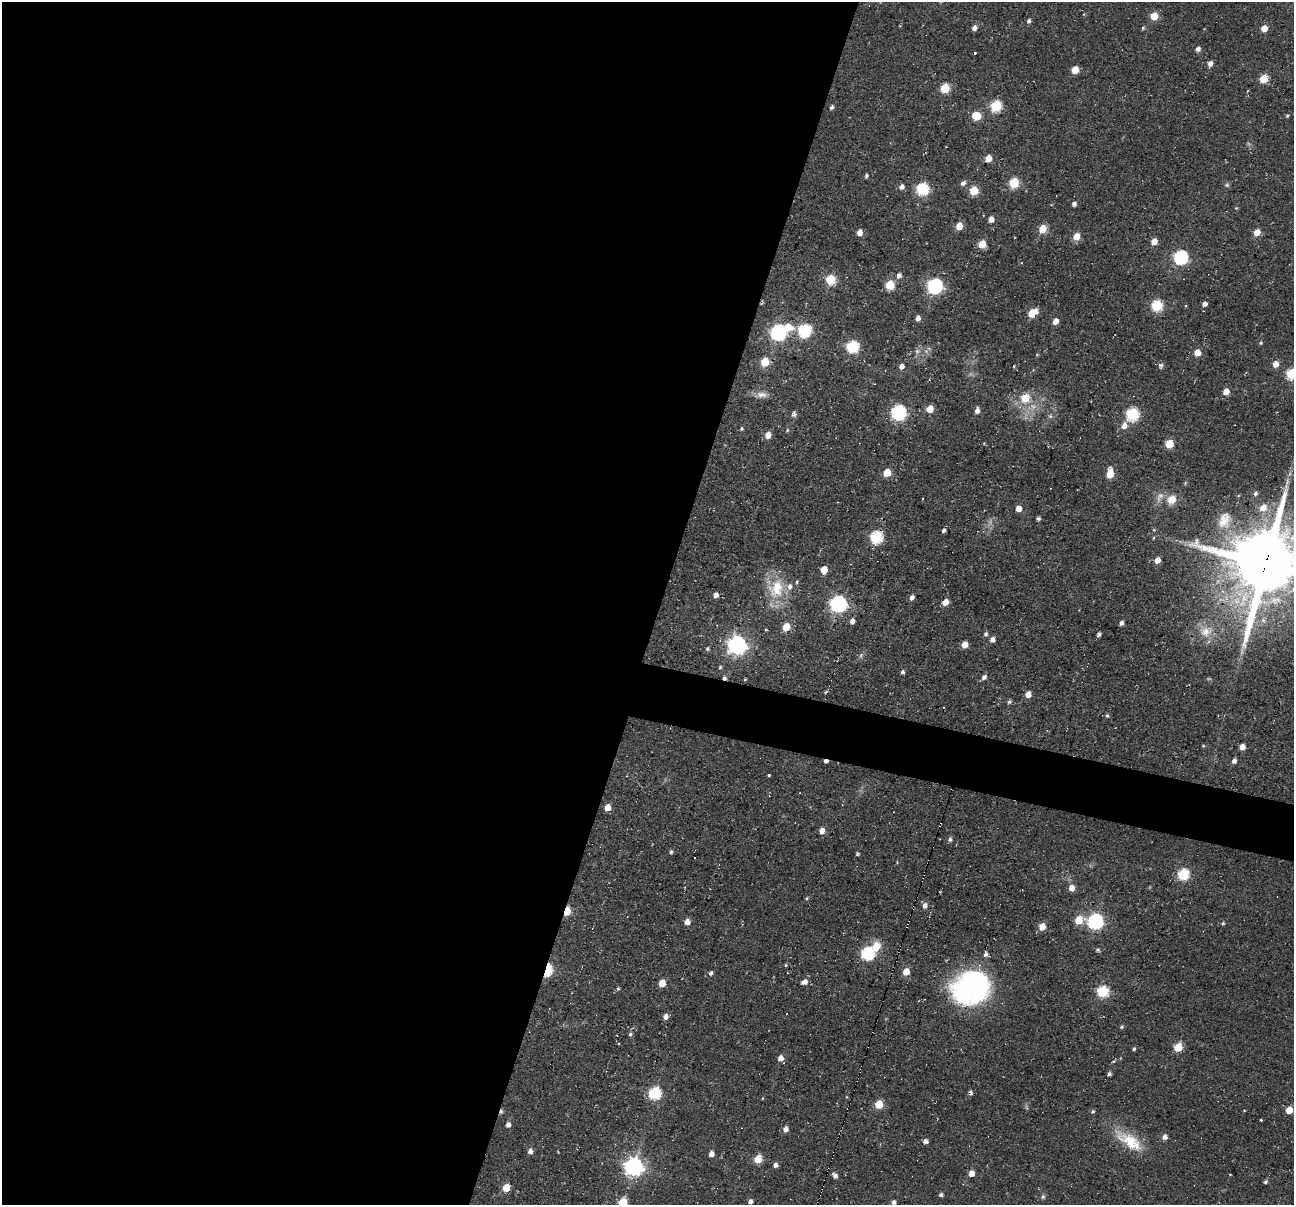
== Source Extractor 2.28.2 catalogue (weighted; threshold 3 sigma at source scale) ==
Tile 5 of 4 x 4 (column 1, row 2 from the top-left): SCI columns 7-1298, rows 2569-3771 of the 5174 x 5222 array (HDU 1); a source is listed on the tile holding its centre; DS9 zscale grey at full resolution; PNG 1296 x 1207 px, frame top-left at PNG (2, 2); no overlay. Shown black and unused: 54% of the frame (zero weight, under 2 of 3 exposures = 2% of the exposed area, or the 3 px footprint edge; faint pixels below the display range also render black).
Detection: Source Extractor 2.28.2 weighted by HDU 2 'WHT'; one run over the whole footprint, this tile lists its part. Background 0.0471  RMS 0.008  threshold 0.0362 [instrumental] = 3 sigma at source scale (4.5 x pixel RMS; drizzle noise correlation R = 1.50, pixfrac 1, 0.05/0.05 arcsec/px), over >= 5 px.
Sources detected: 191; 6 too faint to see at this stretch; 1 inside a brighter object's white glare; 5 cosmic-ray / hot-pixel residue — not listed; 2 inside a brighter listed object's ellipse — not listed separately; the other 177 listed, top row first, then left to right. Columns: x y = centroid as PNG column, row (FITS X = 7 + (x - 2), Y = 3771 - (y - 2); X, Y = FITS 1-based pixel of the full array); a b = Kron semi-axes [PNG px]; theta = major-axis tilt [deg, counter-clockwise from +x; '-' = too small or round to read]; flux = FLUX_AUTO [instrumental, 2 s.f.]
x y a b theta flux
1154 16 5 5 - 18
1029 21 5 4 - 2.2
974 28 5 5 - 3.8
1143 28 5 4 - 1.2
1264 28 5 5 - 9.8
1198 49 6 5 - 3
975 53 3 2 - 0.81
1210 63 6 5 - 4.2
1075 70 5 5 - 16
1263 79 6 5 - 25
945 88 6 5 - 35
996 106 6 6 - 64
831 107 5 4 - 2.1
976 116 7 6 - 22
1287 116 4 4 - 0.93
988 158 5 5 - 11
866 176 5 4 - 1.4
963 183 8 6 27 2.9
1014 183 6 5 - 45
1227 185 7 6 - 1.7
901 187 6 6 - 3.7
922 189 6 6 - 97
974 191 6 5 - 27
1074 204 4 4 - 3
991 219 5 5 - 6.1
959 226 5 5 - 14
1042 229 6 5 - 21
859 232 5 5 - 7.5
1257 232 6 5 - 11
1076 236 6 5 - 15
1154 241 5 5 - 9.5
982 244 5 5 - 19
1180 257 7 6 - 150
899 275 8 7 - 3.3
830 280 6 6 - 39
889 285 6 5 - 33
935 286 7 7 - 200
1204 304 5 4 - 3.6
1157 305 6 6 - 69
1032 313 8 5 32 20
918 318 5 4 - 4.2
1055 321 6 5 - 7.1
787 327 10 8 -8 16
804 330 7 6 - 110
778 332 7 7 - 210
1261 343 5 4 - 1.3
852 347 6 6 - 91
917 351 8 8 - 3.4
1197 353 5 5 - 11
1037 355 5 3 - 0.78
765 362 6 5 - 23
1275 364 5 5 - 7.8
901 366 6 5 - 4.2
1014 366 4 4 - 0.71
1161 366 8 6 -81 2.1
1292 374 6 6 - 67
1226 391 5 5 - 9.4
761 395 18 8 3 5.8
1025 398 6 6 - 25
930 409 5 5 - 14
977 411 6 5 - 4.2
898 412 7 7 - 180
794 414 8 6 -88 2.6
1132 414 7 6 - 91
1050 416 6 5 - 1.9
1124 425 9 7 67 5.9
741 429 5 4 - 1.3
787 430 5 4 - 1.1
768 435 6 5 - 7.9
1169 444 5 5 - 25
887 472 5 5 - 20
1110 474 7 5 80 19
1255 493 6 5 - 1.8
1160 497 17 9 68 6.7
923 498 3 2 - 0.57
1171 500 13 11 44 11
1018 508 5 4 - 9.4
1263 508 7 7 - 9.8
1038 519 5 4 - 1.7
1224 520 26 18 70 20
943 530 4 4 - 1.9
876 537 6 6 - 92
1153 538 5 3 - 0.69
1157 560 5 4 - 8.6
1265 564 23 20 71 8900
824 570 5 5 - 13
776 589 29 23 74 33
716 595 5 5 - 4.3
912 597 5 5 - 3.4
945 602 5 5 - 9.1
838 604 7 7 - 270
852 621 5 5 - 4.7
1121 623 4 4 - 2.9
786 627 6 5 - 19
766 630 5 3 - 0.7
1206 632 19 15 33 16
986 634 5 5 - 2.2
1099 634 4 3 - 2.9
992 639 5 5 - 4.3
964 644 5 5 - 10
737 645 8 7 - 390
707 648 5 5 - 1.4
861 655 9 5 64 2.1
720 667 4 4 - 1.1
902 672 5 4 - 2
984 677 8 6 44 2.5
745 679 4 3 - 0.74
1028 694 6 5 - 6.4
1009 702 6 5 - 1.8
1107 716 5 4 - 1.6
1203 746 4 4 - 0.82
1242 747 5 4 - 7
1234 761 6 5 - 3.1
768 775 3 3 - 2.1
607 807 5 5 - 12
822 831 5 4 - 7.7
950 839 6 5 - 2
671 852 5 4 - 1.6
694 858 3 2 - 1
1183 874 6 6 - 77
1071 888 6 5 - 6.9
806 898 5 3 - 0.93
924 905 6 5 - 4.1
567 911 6 4 73 26
1078 920 7 6 - 19
1095 921 7 6 - 220
687 922 6 5 - 6.3
1223 923 5 4 - 1.1
1042 927 5 5 - 14
876 947 9 7 64 17
1098 949 6 4 -55 1.4
867 953 6 6 - 120
985 954 6 5 - 3.2
786 965 4 4 - 0.94
547 970 9 5 75 65
906 972 6 5 - 12
711 973 5 4 - 2.1
804 982 9 6 22 4.1
662 983 5 5 - 14
972 987 40 32 -1 160
618 988 5 4 - 1.2
1102 992 6 6 - 79
665 1016 6 5 - 3.9
1121 1027 5 3 - 1.2
630 1034 5 5 - 1.6
1178 1047 5 5 - 34
1134 1049 4 4 - 1.5
780 1058 5 5 - 5.8
1113 1062 4 3 - 1
1109 1074 5 4 - 2
654 1093 6 6 - 94
971 1093 8 4 88 1.7
762 1098 4 3 - 0.6
879 1104 5 5 - 24
1289 1110 5 5 - 16
1092 1111 5 5 - 1.4
1244 1111 3 2 - 0.65
1261 1120 3 3 - 1.1
508 1124 5 5 - 4.2
785 1129 6 5 - 4.7
1164 1137 5 5 - 4.1
925 1141 5 4 - 3.7
1129 1141 42 17 -34 29
530 1151 6 5 - 3.4
711 1154 5 4 - 5.3
758 1159 6 5 - 23
775 1165 5 5 - 3.5
633 1166 7 7 - 410
971 1173 5 5 - 7
835 1175 8 6 -55 3
1265 1182 5 4 - 1.9
506 1187 5 5 - 19
941 1195 4 3 - 2
1043 1196 5 5 - 1.7
750 1201 5 4 - 3.5
623 1202 6 5 - 39
894 1202 5 4 - 2.7
Overlapping masked pixels (flux is a lower limit): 3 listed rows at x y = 1265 564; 567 911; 547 970
Isophote crosses this tile's border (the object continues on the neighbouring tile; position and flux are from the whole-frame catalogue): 3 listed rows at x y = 1292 374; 1265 564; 623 1202